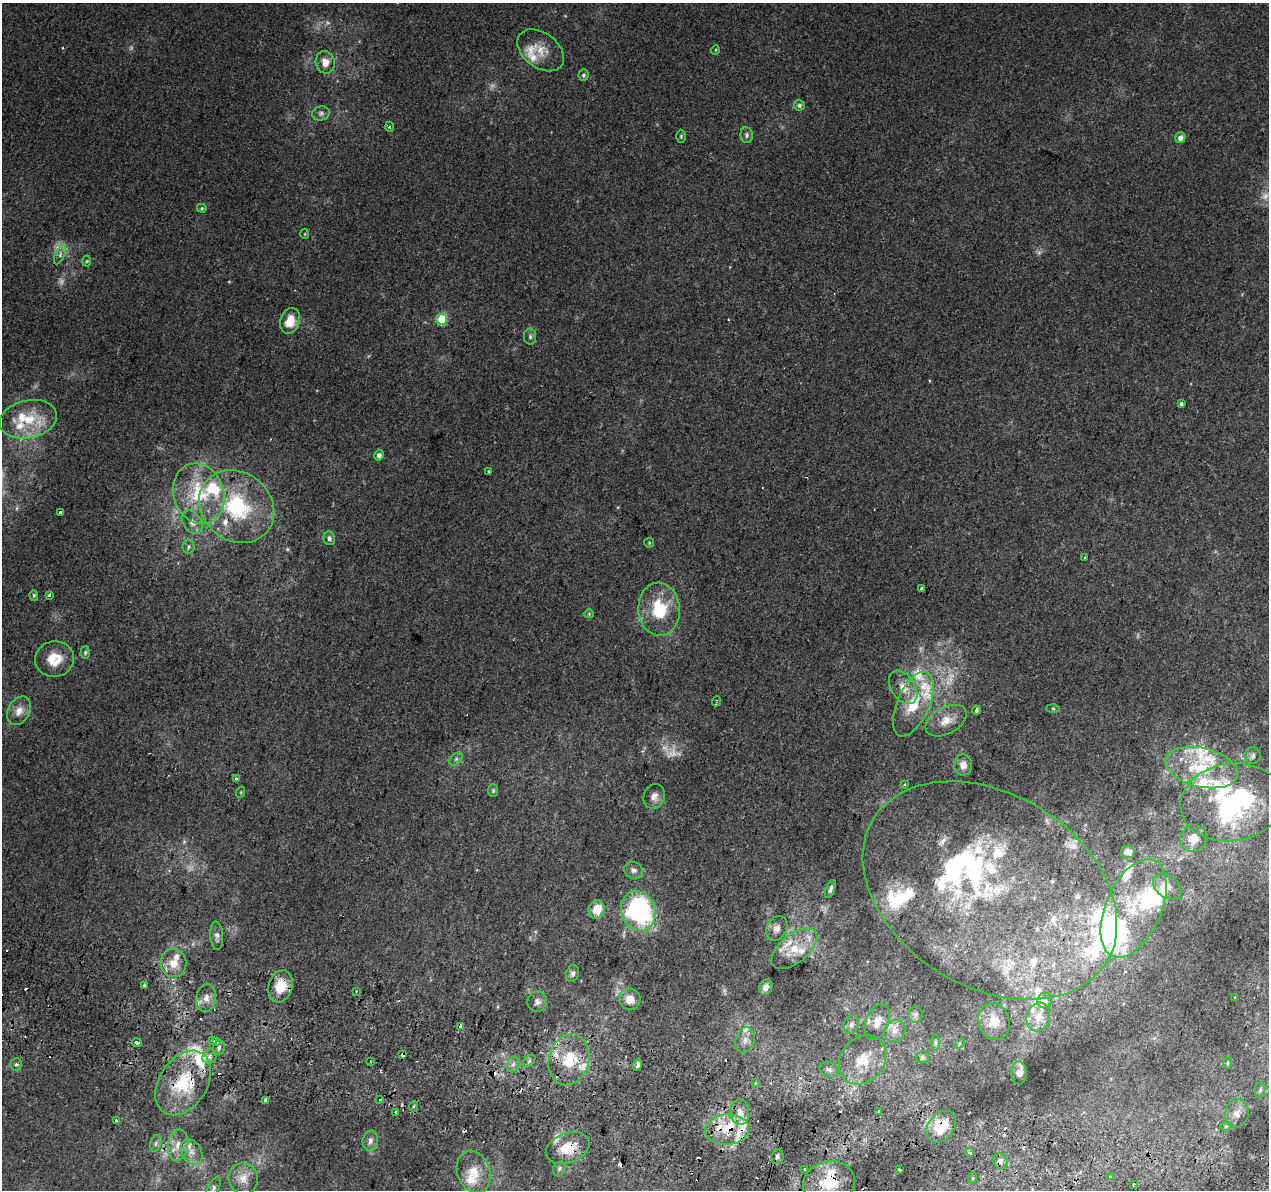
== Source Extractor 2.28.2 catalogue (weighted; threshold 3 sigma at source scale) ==
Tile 6 of 4 x 4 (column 2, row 2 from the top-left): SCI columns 1284-2550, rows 2704-3891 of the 5092 x 5344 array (HDU 1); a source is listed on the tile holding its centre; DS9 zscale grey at full resolution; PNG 1271 x 1192 px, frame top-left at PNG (2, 3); each listed source drawn as its Kron ellipse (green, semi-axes under 4 px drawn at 4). Shown black and unused: <1% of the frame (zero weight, under 2 of 3 exposures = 2% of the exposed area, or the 3 px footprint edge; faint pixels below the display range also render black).
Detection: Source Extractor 2.28.2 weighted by HDU 2 'WHT'; one run over the whole footprint, this tile lists its part. Background 0.00752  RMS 0.0036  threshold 0.0161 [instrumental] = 3 sigma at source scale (4.5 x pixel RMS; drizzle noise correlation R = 1.50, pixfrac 1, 0.0396/0.0396 arcsec/px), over >= 5 px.
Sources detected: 231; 16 too faint to see at this stretch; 7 inside a brighter object's white glare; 20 cosmic-ray / hot-pixel residue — neither listed nor drawn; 53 inside a brighter listed object's ellipse — not listed separately; the other 135 listed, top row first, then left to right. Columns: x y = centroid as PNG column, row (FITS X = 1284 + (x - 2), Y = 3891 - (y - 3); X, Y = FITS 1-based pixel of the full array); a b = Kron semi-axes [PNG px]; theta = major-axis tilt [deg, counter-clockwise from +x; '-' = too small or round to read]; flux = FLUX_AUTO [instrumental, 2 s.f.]
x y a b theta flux
541 50 26 17 -37 6.7
715 50 5 3 - 0.32
325 62 11 9 -78 3.4
583 75 6 5 - 0.75
799 105 5 5 - 1.1
321 113 9 7 12 1.1
389 127 5 3 - 0.49
747 135 8 6 -83 1
681 136 6 5 - 0.58
1180 138 6 5 - 1.9
202 208 5 4 - 0.51
305 234 5 3 - 0.31
60 255 10 4 64 1.3
87 261 5 3 - 0.39
442 319 5 5 - 16
290 321 13 9 70 6.3
530 337 8 6 -90 0.93
1182 404 3 3 - 1.6
28 419 29 19 12 13
379 455 5 4 - 1.8
489 471 3 2 - 0.44
199 494 31 25 -70 22
237 507 40 34 -40 38
60 513 3 3 - 1.1
192 522 13 9 -53 2.6
329 538 7 5 -69 0.93
649 543 5 5 - 0.39
188 547 7 6 - 0.92
1085 557 3 3 - 1.1
921 589 3 3 - 1.3
34 595 5 4 - 0.46
49 595 4 3 - 0.95
659 609 26 21 -86 17
589 614 4 4 - 0.39
85 652 6 4 87 0.59
54 659 19 17 10 7.5
903 687 18 12 -56 5
717 701 5 3 - 0.42
913 704 34 16 66 14
1053 708 6 4 -1 0.51
976 710 4 3 - 2.2
19 711 15 10 62 3.6
946 721 22 13 29 5.3
1253 756 8 8 - 1.1
456 759 8 5 45 0.86
963 765 10 9 - 2.6
1201 768 37 19 -13 19
236 779 3 3 - 2.8
904 785 3 3 - 1.5
493 791 6 5 - 0.56
241 792 6 3 72 0.37
654 796 12 10 69 2.4
1232 802 52 39 7 51
1193 838 14 12 38 4.8
1128 852 7 6 - 1.5
634 870 9 8 - 1.5
1167 887 16 10 -37 3
830 889 9 4 69 1.1
990 890 137 96 -32 95
1134 908 52 27 66 24
597 910 9 8 - 6.3
638 911 20 17 -69 68
777 928 13 9 61 2.2
217 936 14 6 -85 1.7
794 949 27 14 39 9.2
173 963 14 13 - 5.5
572 974 8 6 74 1.2
144 985 3 3 - 2.1
280 986 16 12 73 7.2
766 987 8 6 63 1.9
356 991 3 2 - 0.35
1235 997 3 2 - 0.28
206 998 14 10 84 3.1
630 999 11 10 - 3.7
1045 1001 8 7 - 1.4
537 1002 10 9 - 1.8
915 1014 8 7 - 1
1038 1017 14 11 74 5.5
994 1021 19 15 -75 6.8
877 1022 19 11 70 4.3
851 1025 9 7 67 1.8
460 1026 4 3 - 2.7
895 1031 11 10 - 3.1
745 1040 13 9 74 2.7
213 1041 3 3 - 4.5
216 1042 4 3 - 11
935 1042 8 4 -90 0.69
137 1043 5 3 - 3.2
959 1044 6 4 48 0.54
219 1048 7 6 - 1.2
403 1055 3 3 - 6.5
210 1056 7 6 - 1.4
922 1057 6 6 - 0.89
569 1060 26 20 75 14
862 1060 26 21 51 11
529 1061 7 4 46 0.76
370 1062 4 2 - 0.32
1227 1063 5 3 - 0.37
16 1064 6 5 - 0.8
513 1064 8 6 68 1.4
637 1065 6 4 68 1.2
829 1070 10 7 -23 1.3
1019 1073 12 7 -88 2.2
183 1083 35 24 57 21
755 1083 4 3 - 0.35
1260 1090 8 5 78 0.77
380 1099 3 3 - 0.46
266 1100 4 3 - 1
414 1106 5 3 - 0.44
878 1111 3 2 - 0.39
396 1112 3 3 - 1.6
740 1112 13 9 -87 3
1237 1114 14 11 82 3.1
116 1120 3 3 - 0.48
1226 1126 5 5 - 0.48
941 1127 18 12 50 11
727 1129 22 15 5 11
370 1141 10 7 78 1.7
156 1143 9 5 72 0.93
178 1145 16 10 81 3.8
568 1148 23 15 21 8.3
191 1152 13 10 -58 3.1
969 1153 3 3 - 3.5
777 1157 7 6 - 0.82
1000 1161 8 7 - 1.9
559 1169 7 6 - 0.76
804 1169 3 3 - 0.69
900 1170 3 2 - 0.4
474 1172 21 16 -70 6.6
1110 1177 3 3 - 1.3
972 1178 5 3 - 0.42
243 1179 16 14 -75 4.3
829 1183 26 21 14 12
1134 1184 4 3 - 0.67
213 1189 14 5 63 1.3
Overlapping masked pixels (flux is a lower limit): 10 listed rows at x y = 280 986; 460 1026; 216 1042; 403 1055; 183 1083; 941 1127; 727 1129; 568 1148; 1000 1161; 829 1183
Isophote crosses this tile's border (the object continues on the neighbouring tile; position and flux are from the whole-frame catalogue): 1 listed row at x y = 213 1189